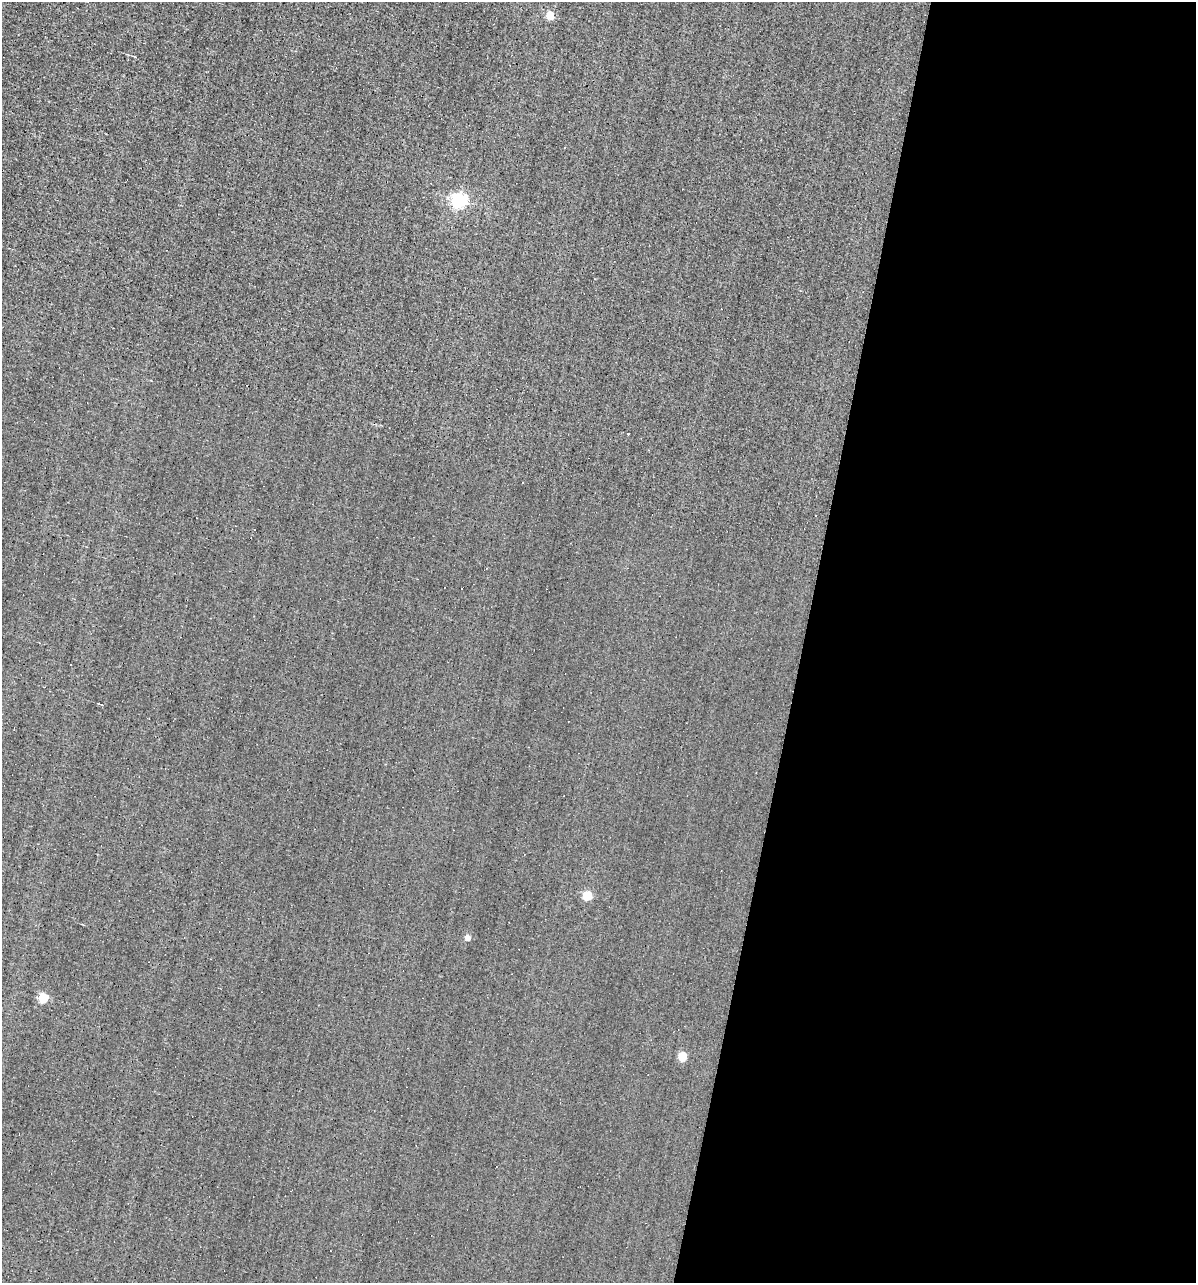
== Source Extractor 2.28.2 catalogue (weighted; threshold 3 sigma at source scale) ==
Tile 12 of 4 x 4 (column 4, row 3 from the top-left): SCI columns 3698-4891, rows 1282-2562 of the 5129 x 5124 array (HDU 1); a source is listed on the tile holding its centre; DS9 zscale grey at full resolution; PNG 1198 x 1285 px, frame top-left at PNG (2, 2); no overlay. Shown black and unused: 33% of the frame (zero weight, under 3 of 4 exposures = <1% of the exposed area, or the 3 px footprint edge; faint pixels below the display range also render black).
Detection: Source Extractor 2.28.2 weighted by HDU 2 'WHT'; one run over the whole footprint, this tile lists its part. Background -0.00277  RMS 0.056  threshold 0.251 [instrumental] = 3 sigma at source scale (4.5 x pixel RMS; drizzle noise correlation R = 1.50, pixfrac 1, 0.05/0.05 arcsec/px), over >= 5 px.
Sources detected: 7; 1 cosmic-ray / hot-pixel residue — not listed; the other 6 listed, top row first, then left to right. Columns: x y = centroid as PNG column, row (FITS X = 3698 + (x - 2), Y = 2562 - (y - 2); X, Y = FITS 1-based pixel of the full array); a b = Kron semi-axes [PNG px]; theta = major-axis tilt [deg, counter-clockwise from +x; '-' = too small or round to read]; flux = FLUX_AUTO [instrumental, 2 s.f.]
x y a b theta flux
550 15 5 4 - 180
459 200 6 6 - 1500
588 895 5 5 - 250
468 938 4 4 - 57
44 997 5 5 - 330
682 1056 5 5 - 230